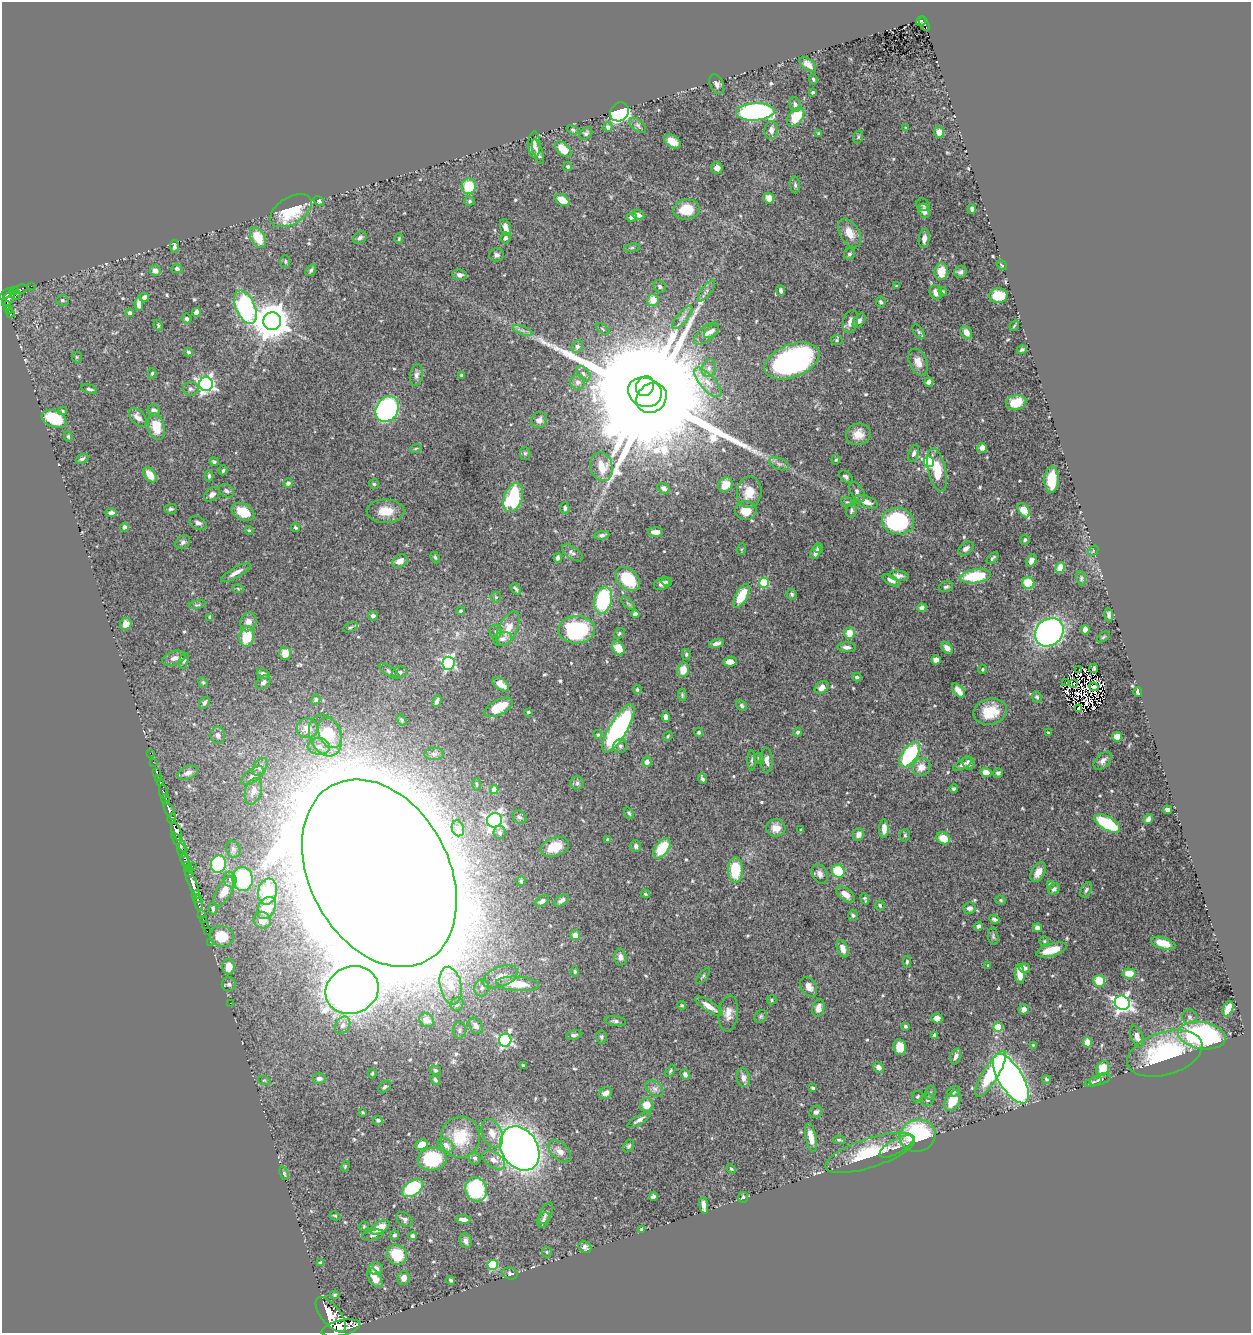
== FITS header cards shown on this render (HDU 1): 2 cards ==
NAXIS1  =                 1249
NAXIS2  =                 1331

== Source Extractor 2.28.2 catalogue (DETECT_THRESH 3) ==
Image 1249 x 1331 px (HDU 1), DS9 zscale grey, 1 PNG px = 1 image px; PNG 1253 x 1335 px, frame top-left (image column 1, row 1331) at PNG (2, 2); each listed source drawn as its Kron ellipse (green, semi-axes under 4 px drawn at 4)
Background 1.61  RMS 0.019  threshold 0.0579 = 3 sigma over >= 5 px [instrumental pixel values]
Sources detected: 580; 5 with non-positive FLUX_AUTO (blend fragments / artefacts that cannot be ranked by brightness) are neither listed nor drawn; of the other 575, the 500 brightest by FLUX_AUTO listed and drawn (75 fainter detections omitted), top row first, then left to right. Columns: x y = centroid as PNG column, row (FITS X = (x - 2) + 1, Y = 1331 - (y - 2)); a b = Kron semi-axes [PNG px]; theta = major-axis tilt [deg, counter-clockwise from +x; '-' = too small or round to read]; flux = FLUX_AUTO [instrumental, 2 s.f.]
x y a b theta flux
921 21 5 3 - 98
924 24 8 3 -66 100
808 64 10 5 -40 7.7
813 79 5 4 - 2
717 84 10 6 -64 5.6
813 92 3 3 - 2.8
795 104 8 5 -75 3.8
619 112 10 8 48 250
755 112 19 8 3 400
796 117 11 7 52 41
638 125 9 5 -38 3.4
608 127 5 4 - 4.5
906 128 4 4 - 1.7
573 130 6 4 -20 1.8
771 130 9 6 84 6.7
939 132 6 5 - 10
586 133 7 5 41 3.1
819 134 4 3 - 2.8
858 137 7 5 77 2
672 141 9 6 -33 15
534 145 13 6 -90 6.3
563 149 10 5 -42 25
538 152 13 4 -72 6.2
568 166 4 4 - 2.6
717 168 6 5 - 6.5
795 185 8 5 -84 3.1
469 186 8 7 - 40
769 198 6 5 - 14
562 200 8 5 -31 22
319 201 6 4 -37 2.4
469 201 5 4 - 2.2
923 205 7 6 - 2.9
972 209 5 3 - 3.6
686 210 13 10 7 34
291 211 23 13 32 66
924 211 7 5 -68 10
638 215 6 5 - 5.7
632 217 5 4 - 4.4
506 227 8 5 -71 7.6
849 233 16 9 -60 19
258 237 11 6 -61 30
360 238 7 5 35 3.6
505 238 5 4 - 4
399 239 5 4 - 1.6
924 239 9 5 83 6.9
174 246 7 4 -88 4.2
632 248 8 4 8 2.5
849 254 6 5 - 2.8
497 255 7 6 - 3.9
285 262 6 5 - 2.1
1002 265 6 3 -36 1.6
177 269 5 4 - 3.2
311 270 6 4 54 2.8
155 271 5 5 - 6.1
941 272 8 7 - 18
960 272 6 5 - 3.2
460 275 7 5 -7 5
31 286 2 2 - 11
660 286 7 5 -47 3.1
896 286 4 3 - 1.7
20 289 7 3 18 110
15 291 4 3 - 72
706 291 13 5 52 4.8
781 291 5 4 - 4
936 292 7 6 - 9.9
943 292 4 3 - 1.6
6 294 7 4 44 770
16 295 5 3 - 90
998 295 9 7 -1 34
144 297 5 4 - 5.2
8 299 8 5 59 720
62 300 6 5 - 2.6
653 300 6 6 - 17
881 302 5 5 - 2.9
139 304 7 4 -85 8.2
7 305 4 3 - 120
245 307 18 9 -66 180
9 309 4 3 - 190
196 312 5 4 - 13
130 313 4 4 - 4
11 314 3 3 - 94
682 317 14 5 50 5.9
187 319 5 5 - 2.8
272 321 9 9 - 3500
859 321 8 5 52 4.4
851 322 12 7 74 9.4
158 325 6 3 -65 1.5
1014 326 5 3 - 1.6
603 329 8 4 -37 2.2
523 330 10 3 -21 4
712 331 9 5 42 4.4
919 332 8 4 -54 2.2
966 332 7 5 -57 9.8
706 334 15 7 39 8.8
837 340 6 5 - 2.3
577 347 7 5 64 4.6
1022 350 5 4 - 2.7
188 352 4 4 - 2.5
77 357 5 5 - 1.6
792 361 29 16 22 350
918 362 14 8 -68 11
709 368 9 6 73 5.7
152 373 5 4 - 1.9
583 373 8 5 -50 3.6
416 375 11 6 79 5.4
462 376 4 3 - 2.9
578 382 7 7 - 5.5
708 382 18 7 -48 14
929 382 5 4 - 3.9
206 384 7 7 - 410
645 386 10 8 64 6600
89 389 8 4 -16 3.3
191 389 8 6 -5 4.4
645 392 17 14 -19 42000
652 398 16 14 43 83000
1016 402 10 7 17 23
387 409 13 11 59 250
62 411 5 4 - 1.8
154 411 6 5 - 6.9
138 417 11 6 -48 8.5
54 419 13 8 -20 54
539 420 8 7 - 7.1
156 427 13 8 -76 29
858 434 12 11 - 15
68 436 5 4 - 1.8
416 448 6 3 19 1.6
982 448 5 5 - 9.2
525 453 6 5 - 2.5
914 453 9 5 72 3.6
82 459 7 4 25 3.1
836 460 5 4 - 1.5
214 462 4 3 - 2.8
929 462 5 5 - 130
779 464 10 6 -20 5
602 467 15 11 -76 26
223 470 5 4 - 2.2
937 470 22 8 -77 40
150 475 8 5 -53 15
209 476 5 4 - 3.1
846 477 8 5 -37 3.1
1051 479 13 7 86 38
288 483 5 4 - 3.7
374 484 5 5 - 1.7
725 485 8 7 - 20
664 488 6 5 - 4.7
226 491 8 6 -33 3.6
749 492 16 12 83 23
857 492 11 6 -56 4.9
212 494 9 6 38 4.9
513 498 15 9 71 96
847 502 6 4 -19 1.9
866 502 12 5 -19 11
565 508 5 4 - 3.6
171 509 6 5 - 2.9
746 510 10 9 - 23
851 510 7 5 84 2.9
1024 510 8 5 -55 28
386 511 19 12 0 24
243 512 12 8 -28 27
111 513 6 4 3 4.7
898 521 16 13 -8 170
198 523 9 6 -28 5.5
124 527 4 4 - 4.2
296 527 4 3 - 1.9
249 530 4 4 - 1.6
655 532 7 4 -2 7.5
602 535 7 4 9 3.6
1025 540 5 4 - 2
183 542 8 6 36 4
818 548 5 4 - 3.6
742 549 6 4 70 1.7
966 549 8 6 39 5.5
1093 551 6 4 48 1.9
815 552 7 5 69 7.6
572 553 12 6 -35 4.9
435 557 6 4 -63 2
558 558 5 4 - 3.9
993 558 7 3 46 2.4
1031 560 6 4 58 5.3
400 561 8 6 28 9.3
1060 568 6 4 63 15
236 572 17 5 29 9
899 576 10 5 -9 4.7
975 576 15 7 8 64
1081 578 7 4 -82 2.3
627 579 14 10 -42 54
891 580 9 4 -28 5.4
667 582 5 3 - 2.5
764 583 5 5 - 81
1028 583 6 6 - 37
662 584 8 6 28 5.8
946 587 7 5 17 2.9
238 589 6 4 -3 1.7
516 589 6 3 -49 2.6
792 594 5 5 - 2.1
741 596 13 6 62 36
496 597 5 5 - 1.6
603 600 14 8 76 100
628 603 9 3 -45 2.1
197 605 9 4 11 2.2
922 608 4 4 - 4.3
460 611 4 4 - 2.3
635 614 4 4 - 3.6
1109 615 7 4 -84 3.7
373 616 5 4 - 4.2
210 617 4 3 - 2.1
248 622 9 8 - 9.6
126 624 6 5 - 8.8
350 627 8 4 26 2.4
508 628 18 9 64 19
577 630 18 13 2 130
1085 630 4 4 - 7.5
496 631 7 6 - 2.9
1049 632 15 13 41 470
619 633 6 5 - 2.3
849 633 5 5 - 21
247 637 10 7 82 42
1103 637 7 3 36 1.8
502 639 10 6 14 7.3
716 644 7 4 16 5.7
847 647 9 4 -2 5
618 648 7 5 -58 22
947 648 7 4 -47 7.6
285 653 6 6 - 18
686 654 5 4 - 2.1
174 658 12 6 17 7.5
936 660 5 4 - 10
184 661 8 4 71 2.7
730 662 7 4 2 10
448 663 6 6 - 220
1094 668 4 3 - 1.7
982 669 4 4 - 1.5
683 670 7 6 - 16
1079 670 3 3 - 8.2
389 671 12 4 -33 3
399 672 7 5 8 3.6
263 674 7 5 -24 4.8
857 677 5 4 - 2.9
203 682 5 4 - 2
263 682 8 6 36 4.6
1066 683 3 2 - 2.3
501 684 9 5 -36 10
1074 684 4 3 - 1.6
822 687 7 5 35 9.2
1094 687 4 2 - 3.8
637 689 4 4 - 2.6
958 691 8 4 -50 9.5
1138 692 5 3 - 3.7
682 695 6 4 -83 1.8
1037 697 6 4 -62 2.1
316 700 5 4 - 3
437 701 6 3 63 4.6
204 703 6 4 54 3.7
742 706 6 4 -47 2.6
499 707 16 7 26 30
1079 708 3 2 - 2.2
528 712 3 3 - 1.6
990 712 17 12 14 37
666 717 5 4 - 7.8
402 720 6 4 -53 2
307 728 10 9 - 12
618 728 27 9 59 280
699 732 4 4 - 2.9
797 732 4 4 - 2.1
330 733 16 11 -65 22
1048 733 3 3 - 2.4
218 735 9 7 -80 6.2
325 735 21 15 -68 42
598 735 4 4 - 2.7
668 736 5 4 - 1.6
1117 737 5 5 - 26
319 746 11 8 -3 9.6
620 746 7 6 - 3.7
150 753 2 2 - 11
434 754 10 6 1 4.8
909 755 14 7 54 130
759 758 6 4 -61 2
752 760 10 3 90 2.3
767 760 12 6 -87 6.7
1103 761 11 6 44 6.6
153 762 2 2 - 14
647 762 5 4 - 5.9
968 763 7 6 - 5.8
962 764 10 4 30 4.4
260 767 10 6 57 6
921 767 9 8 - 12
986 772 5 4 - 12
157 773 3 2 - 20
188 773 10 6 23 8.1
998 773 5 4 - 3.4
253 776 13 6 36 6.6
158 778 2 2 - 15
702 779 5 3 - 2.9
160 782 3 3 - 68
577 783 6 6 - 3.4
477 784 6 3 -90 1.8
954 789 4 4 - 2.9
494 790 4 4 - 25
253 791 13 8 73 9.9
163 792 7 3 -85 290
165 799 5 3 - 360
170 810 11 4 -62 2800
1167 810 5 4 - 4.9
629 813 6 4 -56 2
519 817 7 6 - 3.3
172 819 5 3 - 940
1148 819 5 4 - 3.6
494 820 7 7 - 470
1107 824 14 6 -29 84
458 828 8 6 -71 4.6
776 828 9 8 - 13
884 829 9 5 -89 11
801 830 4 3 - 1.8
176 831 10 4 -70 4100
500 832 7 6 - 3.8
858 835 6 5 - 6.7
905 835 6 5 - 2.5
943 838 7 5 -31 18
608 840 4 3 - 3
179 842 12 4 -53 710
636 846 6 5 - 3.8
555 847 14 9 19 27
662 848 12 6 54 40
233 849 9 7 -71 4
182 851 7 3 -77 580
185 861 7 3 -69 930
218 864 9 7 75 91
187 865 3 3 - 620
192 866 2 2 - 22
735 870 13 7 90 47
189 871 6 3 -84 150
838 871 7 6 - 47
1038 872 11 6 60 11
379 873 100 69 -62 34000
820 874 10 7 -63 5.9
230 879 8 6 -75 4.2
243 879 12 10 -80 130
521 881 5 5 - 1.9
193 884 15 3 -66 2800
1050 884 4 3 - 1.6
1054 889 6 5 - 4.1
1086 890 8 5 61 3.3
224 891 17 7 60 16
267 892 13 9 79 58
645 894 4 3 - 1.6
845 894 10 6 -37 11
196 895 4 3 - 760
198 898 4 3 - 870
865 899 6 3 -69 2.4
1001 900 5 4 - 1.7
542 901 8 5 38 3.4
561 901 8 4 34 4.6
199 903 8 3 -82 260
880 905 5 4 - 2.3
266 908 12 8 59 27
969 908 6 5 - 5.3
213 909 6 3 89 2.7
202 914 3 2 - 49
853 915 6 4 80 2.1
203 919 2 2 - 22
994 919 5 3 - 3
262 920 9 8 - 13
205 925 2 2 - 25
978 926 4 4 - 3.5
1037 928 4 4 - 7.7
207 931 2 2 - 17
575 935 5 5 - 12
222 936 12 10 -10 29
993 936 8 5 -81 2.6
1044 941 5 5 - 2
210 942 2 2 - 19
1163 943 12 5 -16 17
843 949 9 5 -70 8.3
1051 950 16 6 17 26
620 957 8 6 -80 6.5
907 962 6 4 89 2.2
988 966 3 3 - 1.7
229 967 8 6 -88 14
1024 968 6 5 - 4.6
575 971 5 4 - 1.8
1129 973 6 5 - 21
1020 974 10 5 -84 18
703 976 10 3 52 1.8
500 977 18 10 22 18
1099 981 6 6 - 29
229 984 7 7 - 3.4
518 984 21 7 -4 33
451 986 19 10 -79 27
809 987 11 7 -57 9
482 988 8 7 - 6.8
352 990 27 23 21 1100
772 1000 5 4 - 2
230 1003 2 2 - 28
1122 1003 7 7 - 530
457 1004 7 6 - 6.8
682 1005 4 4 - 1.7
709 1006 16 5 -34 13
818 1008 9 6 75 9.9
1024 1009 5 5 - 7.7
1228 1009 8 5 67 16
728 1013 18 9 84 12
761 1016 7 5 45 2.5
1189 1017 7 7 - 4
937 1018 5 5 - 9.5
426 1020 8 6 -37 11
615 1021 11 5 -9 4
342 1025 9 7 56 5.7
476 1026 9 6 -56 7.3
905 1026 4 3 - 2
998 1027 4 4 - 53
459 1030 8 6 87 3.7
574 1035 8 5 10 3.3
935 1035 4 3 - 3.6
1202 1036 24 13 -9 210
602 1037 6 5 - 3.1
1137 1037 11 5 -70 8.5
505 1040 6 6 - 250
1087 1042 5 4 - 13
1033 1045 4 4 - 1.6
900 1047 8 6 -79 21
1165 1053 39 21 16 140
956 1056 8 5 74 5.5
523 1065 3 3 - 1.7
879 1067 6 5 - 6.7
1103 1068 8 6 64 29
435 1070 6 4 -15 2.1
670 1071 6 4 60 2
372 1073 5 4 - 1.5
685 1074 6 4 -63 4.4
991 1074 26 7 58 82
319 1078 6 5 - 5.6
743 1078 9 6 -81 7.2
1011 1079 28 12 -58 700
1046 1079 4 3 - 1.9
1100 1079 11 5 19 3.4
264 1080 6 4 -18 1.6
435 1080 5 3 - 2.1
1093 1082 9 3 20 2.4
385 1087 7 5 40 2.7
813 1088 4 3 - 2.4
655 1089 10 7 -38 6.4
954 1091 6 5 - 3
605 1093 7 5 30 6.8
930 1093 7 5 73 2.3
917 1097 6 5 - 2.1
928 1100 6 6 - 3
952 1101 11 7 60 33
647 1105 7 6 - 17
363 1112 4 3 - 1.5
816 1112 7 6 - 4.7
378 1120 5 4 - 2.8
639 1120 13 4 31 5.4
492 1133 15 9 -66 13
918 1136 18 16 16 140
460 1137 21 19 72 47
811 1137 15 5 -79 13
839 1140 6 4 -3 1.9
422 1145 6 5 - 16
446 1145 8 6 -36 9.3
629 1146 7 5 58 2.7
896 1146 19 7 28 6.8
520 1148 23 18 -57 1300
560 1151 13 8 -44 9
870 1153 47 14 18 66
475 1158 6 5 - 3.7
432 1159 14 11 3 87
494 1160 13 7 -33 8.8
345 1166 5 4 - 1.5
731 1169 5 4 - 1.8
284 1173 7 4 -70 2.6
413 1188 12 7 35 110
476 1189 12 10 -66 150
653 1197 4 4 - 3.8
743 1197 5 5 - 2.6
704 1205 8 4 -80 8.1
546 1213 12 5 64 5
335 1216 5 3 - 1.5
404 1219 9 6 -37 4
463 1219 7 3 -5 6.1
543 1220 8 5 64 3.1
364 1226 5 4 - 1.6
380 1227 10 5 31 22
642 1229 4 4 - 5.2
373 1235 11 5 11 3.6
395 1235 5 4 - 3
413 1236 4 4 - 3.4
466 1241 7 5 -71 5.7
585 1247 7 5 -29 4.3
547 1252 5 5 - 1.6
397 1255 10 9 - 40
321 1263 4 4 - 3
493 1265 5 5 - 82
376 1268 7 6 - 9.6
510 1273 8 6 -14 2.9
375 1278 11 6 -59 14
404 1278 7 6 - 8.1
451 1280 4 4 - 2.4
335 1295 5 3 - 1.6
331 1315 21 9 -51 8600
341 1328 19 7 13 7800
At the frame edge (FLAGS 8, measured only in part): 1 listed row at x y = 341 1328
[75 fainter detections neither listed nor drawn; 5 non-positive-flux detections neither listed nor drawn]